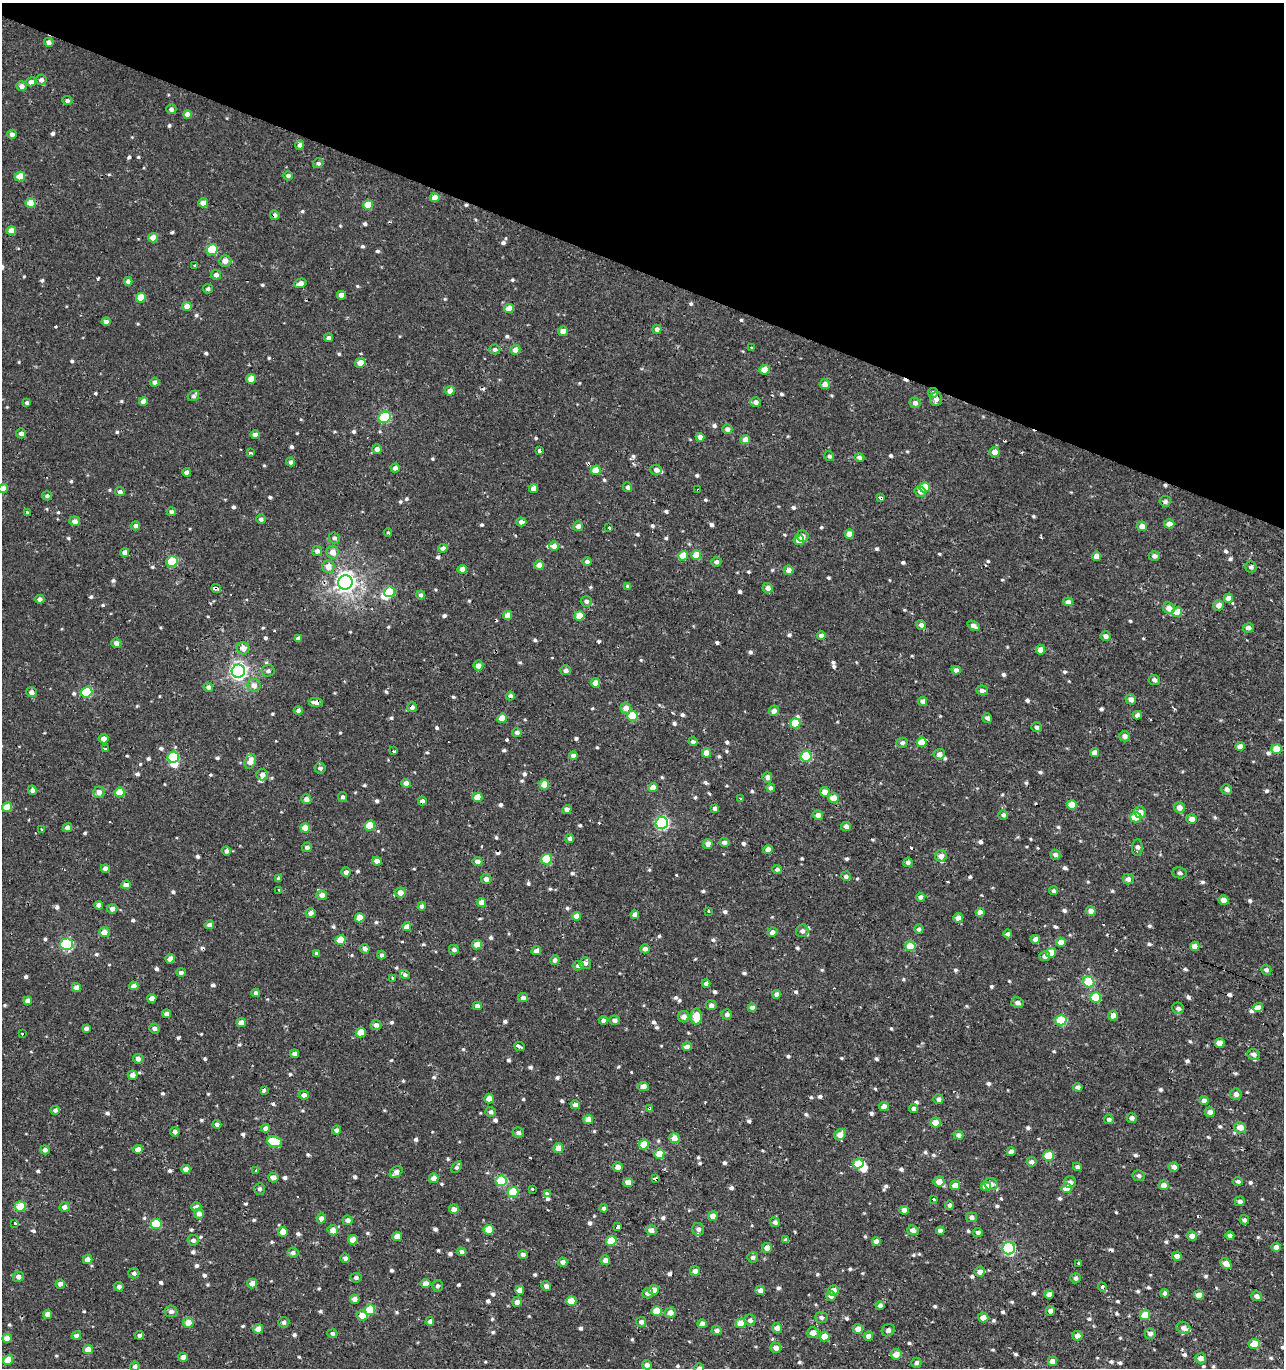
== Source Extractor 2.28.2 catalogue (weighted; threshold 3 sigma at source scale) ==
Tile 2 of 4 x 4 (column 2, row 1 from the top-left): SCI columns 1614-2895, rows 4098-5463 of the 5671 x 5497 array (HDU 1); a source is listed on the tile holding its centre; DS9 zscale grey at full resolution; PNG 1286 x 1370 px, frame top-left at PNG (2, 3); each listed source drawn as its Kron ellipse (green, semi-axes under 4 px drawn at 4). Shown black and unused: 20% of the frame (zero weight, under 2 of 3 exposures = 3% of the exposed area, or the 3 px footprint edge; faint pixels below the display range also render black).
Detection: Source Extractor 2.28.2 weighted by HDU 2 'WHT'; one run over the whole footprint, this tile lists its part. Background 6.43e-04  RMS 0.0025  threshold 0.0112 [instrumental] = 3 sigma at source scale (4.5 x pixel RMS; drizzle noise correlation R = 1.50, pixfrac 1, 0.0396/0.0396 arcsec/px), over >= 5 px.
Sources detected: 927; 3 inside a brighter object's white glare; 26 cosmic-ray / hot-pixel residue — neither listed nor drawn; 9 inside a brighter listed object's ellipse — not listed separately; of the other 889, all 500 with FLUX_AUTO >= 0.706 (the completeness limit of this list) listed and drawn (389 fainter detections not listed), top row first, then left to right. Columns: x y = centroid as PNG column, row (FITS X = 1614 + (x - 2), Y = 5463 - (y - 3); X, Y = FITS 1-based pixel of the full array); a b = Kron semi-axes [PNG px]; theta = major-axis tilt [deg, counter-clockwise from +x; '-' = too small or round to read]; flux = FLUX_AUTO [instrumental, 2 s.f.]
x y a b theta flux
49 42 5 4 - 1.4
41 80 5 5 - 1.3
31 82 5 4 - 1.5
22 86 5 4 - 1.4
67 101 5 4 - 0.77
171 109 5 5 - 0.91
187 114 4 4 - 2.1
12 134 4 4 - 1.2
300 145 4 4 - 0.87
318 163 5 5 - 0.77
20 176 5 4 - 5
288 176 5 4 - 0.89
435 198 5 4 - 2.7
31 203 5 4 - 5
203 203 5 4 - 2
368 205 5 5 - 6.4
275 215 5 4 - 0.96
11 231 5 4 - 2.6
153 238 5 4 - 2.4
212 250 5 5 - 12
225 261 6 6 - 1.9
195 266 3 3 - 3.8
216 275 5 4 - 1.3
128 281 4 4 - 1.2
300 283 6 4 18 1.7
208 289 5 4 - 0.71
341 295 4 4 - 2
141 298 5 4 - 6
187 306 5 4 - 2.8
509 309 5 4 - 2.9
106 322 4 4 - 1.2
657 329 4 4 - 1.3
563 331 5 4 - 2
328 338 4 4 - 0.76
752 347 3 3 - 0.93
495 349 5 5 - 0.76
515 350 5 5 - 1.8
360 363 5 5 - 2.3
765 370 5 5 - 4.2
251 379 5 5 - 3.7
155 382 5 4 - 1.3
825 384 5 5 - 1.8
450 391 5 4 - 2
933 393 5 5 - 0.86
193 396 6 5 - 0.72
936 399 7 6 - 1.2
143 401 4 4 - 1.7
756 402 5 5 - 1.3
27 403 4 4 - 0.76
915 403 5 5 - 1.2
385 417 6 5 - 22
727 429 5 4 - 1.2
21 433 5 5 - 1.1
255 435 4 4 - 1.6
700 437 4 4 - 1.6
745 440 5 4 - 2.4
377 449 5 4 - 1.4
539 450 4 3 - 3.1
994 452 5 5 - 2.6
250 453 4 3 - 1.3
829 456 5 4 - 0.74
859 457 5 4 - 1.1
291 462 4 4 - 0.86
395 468 4 4 - 1.2
596 470 5 5 - 5.2
656 470 6 5 - 1.3
187 472 4 4 - 1.2
628 487 5 4 - 0.75
925 487 5 5 - 7.7
3 488 5 4 - 2.5
533 488 4 4 - 1.8
698 490 3 3 - 2.6
120 492 5 4 - 0.95
920 492 6 5 - 1.3
47 496 5 4 - 0.79
881 498 3 3 - 12
1165 501 5 5 - 0.84
27 512 3 3 - 1.9
171 512 5 4 - 0.74
261 519 4 4 - 0.79
75 521 5 5 - 1.4
521 522 5 4 - 1.4
1169 524 5 4 - 1.8
135 526 5 4 - 1
578 526 5 5 - 1.6
1142 526 5 4 - 1.8
609 528 3 3 - 1.1
388 532 4 3 - 1.5
849 534 4 4 - 2.8
802 536 6 6 - 1.4
334 538 5 5 - 0.81
799 540 5 5 - 3.3
554 546 5 4 - 2
443 548 5 4 - 1.3
317 551 5 5 - 1.3
125 552 4 4 - 1.6
333 552 6 6 - 2.4
696 555 5 5 - 5.5
683 556 5 4 - 4.3
1096 556 4 4 - 2.2
1154 556 5 5 - 1
172 561 5 5 - 15
587 561 4 4 - 0.79
716 562 5 4 - 0.92
539 565 5 5 - 2.4
328 566 6 6 - 2.4
1251 567 5 5 - 0.76
462 569 4 4 - 2
788 570 5 5 - 1.6
345 582 7 7 - 160
628 586 4 4 - 0.72
768 588 5 5 - 1.7
216 589 5 3 - 5
390 592 5 5 - 8
421 595 4 4 - 0.77
1228 598 4 4 - 1.9
40 599 4 4 - 1.1
586 601 5 5 - 0.93
1068 602 5 4 - 1.7
1219 605 5 5 - 1.8
1169 608 6 5 - 2.1
1177 612 5 4 - 4.3
508 615 4 4 - 3.1
579 616 5 5 - 4.2
921 625 5 4 - 1.2
973 626 6 4 -32 1.6
1248 628 5 4 - 1.1
821 635 4 4 - 1.6
1106 636 5 4 - 1.1
298 638 4 4 - 1.3
116 643 5 4 - 1.3
243 648 6 6 - 2
1040 650 4 4 - 2.4
478 666 5 5 - 1.7
566 670 5 5 - 0.95
956 670 4 4 - 1.3
238 671 7 6 - 99
268 671 7 6 - 0.83
1154 680 6 5 - 0.99
596 683 5 4 - 2.7
254 685 6 6 - 1.7
208 687 5 4 - 0.92
982 690 6 5 - 1.1
31 692 5 5 - 1.1
87 692 5 5 - 16
510 696 4 4 - 1.1
1131 699 5 5 - 1.4
923 701 4 4 - 1.5
316 702 7 4 -3 1.5
412 707 5 5 - 0.94
626 708 5 5 - 2.2
298 710 4 4 - 0.84
774 711 5 5 - 1.4
1137 715 4 4 - 1.5
632 716 5 5 - 9.5
502 718 5 4 - 4.5
987 718 5 4 - 0.9
795 723 5 5 - 7.5
1037 727 5 5 - 0.84
517 732 4 4 - 1
1125 736 5 5 - 1.5
104 739 5 4 - 1.8
693 742 4 4 - 0.79
922 742 5 4 - 4.4
902 743 5 5 - 0.76
1240 746 5 4 - 1.7
105 749 3 3 - 0.93
1277 749 5 5 - 5.6
393 751 4 3 - 0.71
706 753 4 4 - 2.8
1094 753 4 4 - 2.3
939 754 5 5 - 1.7
573 756 4 4 - 1.4
806 756 5 5 - 15
173 757 6 5 - 14
250 761 8 5 71 2.3
320 768 5 5 - 0.77
262 775 6 5 - 1.6
767 777 5 5 - 1.5
406 783 5 4 - 1.5
544 784 5 5 - 4.5
653 788 4 4 - 2.7
771 788 4 4 - 0.93
1227 789 5 5 - 1.1
32 790 4 4 - 1
99 792 6 5 - 2
120 792 5 5 - 6.9
825 792 5 4 - 2.4
342 797 5 4 - 0.71
477 797 5 4 - 3.9
741 798 4 3 - 1
833 798 5 5 - 3.5
306 799 5 5 - 1.2
422 801 4 4 - 1.4
1072 805 5 5 - 5.8
7 807 5 4 - 4
715 808 4 4 - 0.91
1179 808 5 5 - 1.9
567 809 5 4 - 1.2
1140 812 6 5 - 2.1
818 815 5 4 - 1.3
1003 815 5 4 - 0.78
1136 817 5 5 - 7.4
1192 819 5 5 - 1.7
662 823 6 6 - 42
370 826 5 5 - 6.4
68 827 5 4 - 1.4
846 827 5 4 - 1.5
305 828 5 4 - 4
42 829 3 3 - 1.5
570 838 4 4 - 0.91
724 842 5 4 - 1.1
708 844 5 4 - 2
307 847 5 4 - 0.89
1137 848 8 5 85 1.1
768 850 5 4 - 2.2
227 851 5 4 - 0.97
1055 855 5 5 - 0.96
941 856 6 6 - 1.7
546 859 5 5 - 13
377 861 4 4 - 1.9
477 862 5 4 - 1.8
908 862 4 4 - 0.93
105 868 4 4 - 1.5
777 869 5 4 - 0.71
346 872 5 4 - 1.1
1179 873 7 5 -12 0.74
846 876 5 4 - 0.85
278 878 3 3 - 2.4
486 879 5 5 - 1.5
1128 879 5 5 - 1.1
126 885 4 4 - 1.8
278 890 3 3 - 1.3
1054 891 4 4 - 0.73
400 892 5 5 - 2.5
322 895 5 5 - 1.8
921 897 5 4 - 1.3
1224 900 5 5 - 1.8
481 902 4 4 - 2.5
99 905 4 4 - 1.3
422 906 4 4 - 0.92
112 909 5 5 - 1.2
709 911 3 3 - 2.2
1091 911 5 4 - 1.9
980 912 4 4 - 1.8
310 913 5 4 - 1.3
635 915 4 4 - 1.5
577 916 4 4 - 2.4
360 918 5 4 - 3.7
958 918 5 5 - 1.8
209 925 4 4 - 1.5
407 927 4 4 - 2.7
919 929 5 4 - 0.71
802 931 6 6 - 1.1
104 932 5 5 - 3.2
772 932 5 4 - 1.4
1008 934 4 4 - 0.82
1035 939 4 4 - 1.8
340 940 5 5 - 6.8
1061 942 4 4 - 3
67 944 6 6 - 30
477 945 5 4 - 3.8
910 946 5 5 - 7.3
1195 946 4 4 - 2.3
365 949 5 4 - 1
645 949 5 4 - 1.1
454 950 5 4 - 0.89
536 951 5 4 - 1.2
317 953 4 3 - 0.73
1051 953 5 5 - 3.5
381 955 4 4 - 0.78
1045 956 5 5 - 1.4
170 959 5 4 - 1.6
555 960 5 5 - 1
585 963 6 5 - 0.8
578 966 5 4 - 1
1266 970 5 5 - 0.76
181 972 5 4 - 0.85
405 975 5 4 - 0.73
392 978 3 3 - 1.6
1089 982 6 5 - 11
706 983 4 4 - 0.96
134 986 4 4 - 1.7
76 987 4 4 - 1.6
256 993 4 4 - 1.1
777 994 4 4 - 1.5
1096 997 5 5 - 9.9
152 998 4 4 - 2
523 998 5 4 - 1
28 1001 4 4 - 1.6
1017 1003 6 5 - 1.1
711 1005 5 5 - 1.2
477 1006 4 4 - 1.3
1258 1007 5 3 - 14
752 1008 4 4 - 1.4
1178 1008 6 5 - 0.87
167 1014 4 4 - 1.4
727 1014 5 5 - 0.82
1113 1016 5 5 - 1.7
684 1017 6 5 - 1.4
696 1017 8 5 87 6.4
603 1020 4 4 - 1.1
615 1020 5 4 - 1.1
1061 1020 5 5 - 12
241 1023 5 4 - 2.4
376 1025 5 5 - 1.1
86 1028 4 3 - 0.94
155 1029 5 5 - 1
361 1032 5 5 - 4.2
22 1034 3 3 - 0.91
1220 1043 5 4 - 2.7
519 1047 5 3 - 4.6
687 1047 5 4 - 1.7
294 1054 4 4 - 1.2
1253 1054 6 5 - 1
138 1059 5 5 - 1.4
133 1075 5 4 - 1.6
643 1086 5 4 - 2.1
1078 1087 5 4 - 0.79
264 1090 3 3 - 8.3
1236 1094 6 5 - 1.3
304 1095 5 4 - 1.3
489 1099 5 4 - 2.2
938 1099 5 4 - 0.93
1204 1101 5 4 - 1.1
575 1105 4 4 - 1.7
884 1107 5 4 - 2
914 1108 5 4 - 1.1
649 1109 3 3 - 5.5
55 1110 4 4 - 0.8
491 1112 5 5 - 0.79
1210 1112 5 5 - 1.6
1132 1118 5 4 - 1.2
588 1119 5 4 - 2.7
1109 1119 5 4 - 0.8
935 1122 5 5 - 2.5
217 1124 4 4 - 0.97
1240 1127 6 5 - 2.4
265 1128 4 4 - 0.82
336 1130 4 4 - 0.93
175 1132 4 4 - 0.88
518 1133 6 5 - 0.78
840 1135 6 5 - 2.6
958 1135 5 4 - 1
674 1138 5 5 - 3.4
275 1142 8 5 -20 11
644 1145 5 5 - 6.6
558 1148 5 5 - 3
138 1149 5 4 - 2.3
45 1150 4 4 - 1.1
1011 1152 4 4 - 1.4
659 1154 5 5 - 5.8
1048 1156 5 5 - 9.3
1031 1162 5 4 - 1.1
858 1164 5 5 - 7.1
457 1167 6 4 58 0.76
618 1167 5 4 - 1.6
1077 1167 4 4 - 0.71
1174 1167 5 4 - 1.1
186 1169 4 4 - 2
256 1170 3 3 - 3.4
396 1172 7 5 42 1.7
1139 1176 6 5 - 0.89
273 1178 5 5 - 1.6
434 1178 5 4 - 1.9
655 1178 4 3 - 8.6
501 1181 5 5 - 14
1238 1181 5 4 - 0.77
939 1182 5 5 - 2.8
1070 1182 6 6 - 0.93
628 1183 5 4 - 3
991 1184 7 6 - 1.2
955 1185 5 5 - 2
1163 1185 5 5 - 2
986 1186 5 5 - 3.4
1067 1188 5 5 - 5.7
259 1189 6 5 - 0.79
532 1189 3 3 - 0.86
513 1192 5 5 - 7.4
547 1193 4 3 - 2.4
934 1199 3 3 - 1.1
1240 1201 5 4 - 1
949 1205 4 4 - 0.76
20 1206 5 5 - 6.1
64 1207 5 4 - 1.3
196 1207 5 4 - 1.5
604 1208 4 4 - 0.91
454 1209 5 4 - 1.7
904 1210 4 4 - 1.8
199 1214 5 5 - 1.4
713 1216 5 5 - 1.7
971 1217 5 5 - 1
321 1218 5 4 - 1.6
348 1220 5 4 - 1.3
1244 1220 5 4 - 0.75
775 1222 5 4 - 0.94
15 1224 3 3 - 0.75
156 1224 5 5 - 9.4
617 1226 4 3 - 44
698 1229 6 6 - 0.85
333 1230 5 5 - 2.4
489 1230 5 5 - 5.2
651 1230 5 5 - 1.5
913 1230 5 5 - 1.5
940 1231 4 4 - 1.2
283 1232 5 5 - 3.3
978 1232 5 4 - 0.9
397 1236 5 4 - 2.1
1192 1236 5 4 - 1.7
1230 1236 4 4 - 1.2
193 1240 6 5 - 0.88
353 1240 5 4 - 2.8
786 1240 4 4 - 0.84
611 1241 5 5 - 8.2
876 1241 4 4 - 1.6
1276 1247 4 4 - 1.9
767 1248 5 5 - 2.2
1009 1248 6 6 - 37
462 1252 5 4 - 0.94
293 1253 5 5 - 0.9
523 1255 5 4 - 0.88
1177 1256 5 4 - 1.6
753 1257 5 5 - 0.71
345 1258 5 4 - 0.94
88 1259 5 4 - 1.8
605 1260 5 5 - 1.5
563 1262 5 4 - 1.1
1079 1263 3 3 - 2.1
1226 1264 6 5 - 2.3
695 1271 5 5 - 1.3
980 1272 5 5 - 1.8
134 1273 5 5 - 0.75
18 1277 5 5 - 1.4
356 1278 5 5 - 0.78
1075 1278 5 5 - 0.83
252 1283 5 5 - 2.1
60 1284 4 4 - 1.3
426 1284 4 4 - 2.3
437 1286 6 5 - 0.74
546 1286 5 4 - 0.82
119 1287 5 4 - 1
1102 1287 5 3 - 3.8
520 1290 4 4 - 2
654 1290 5 5 - 2.1
760 1290 5 4 - 1.7
833 1290 5 5 - 2.3
648 1293 5 5 - 1.1
1165 1293 4 4 - 1.3
1049 1294 5 4 - 1.6
1199 1295 5 4 - 2.9
831 1296 5 5 - 1.5
1256 1296 5 5 - 0.99
355 1299 5 4 - 1.6
571 1301 5 5 - 5.1
517 1302 5 4 - 1.3
880 1305 4 4 - 0.93
370 1310 5 5 - 8
171 1311 6 6 - 1.1
656 1311 5 5 - 7.3
1050 1311 5 4 - 1.5
670 1312 5 5 - 1.8
48 1314 4 4 - 1.9
1145 1315 5 5 - 7.1
362 1316 5 5 - 3
821 1317 6 5 - 0.74
983 1318 5 5 - 2.1
750 1320 6 5 - 0.83
430 1321 4 4 - 1.1
284 1322 5 5 - 0.76
641 1322 5 5 - 0.88
188 1323 5 5 - 3.4
741 1323 5 5 - 4.4
702 1324 5 4 - 1.6
777 1328 5 5 - 2
1183 1328 7 6 - 1.1
258 1329 5 5 - 2.5
858 1329 5 5 - 2.1
717 1330 5 4 - 0.82
888 1330 7 5 40 0.93
813 1333 6 5 - 1.8
1150 1333 5 5 - 1.1
332 1334 5 4 - 0.72
139 1335 5 4 - 0.71
76 1336 5 4 - 1
868 1336 4 4 - 1.2
1077 1336 5 4 - 2
825 1337 5 5 - 5.9
7 1338 5 4 - 2.6
1254 1344 5 5 - 6.6
776 1348 5 5 - 1.7
88 1349 5 4 - 2.5
896 1354 5 5 - 2.4
183 1357 4 4 - 1.9
1201 1358 5 5 - 1.7
8 1360 5 4 - 4.5
1052 1361 4 4 - 2.4
916 1363 5 5 - 0.83
647 1365 5 4 - 1.2
135 1366 5 4 - 0.83
699 1368 5 5 - 1
Overlapping masked pixels (flux is a lower limit): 13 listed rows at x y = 275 215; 933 393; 698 490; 881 498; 216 589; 510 696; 316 702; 412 707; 422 801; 1224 900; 649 1109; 858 1164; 655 1178
Isophote crosses this tile's border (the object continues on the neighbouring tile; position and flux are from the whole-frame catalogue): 2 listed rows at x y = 3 488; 699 1368